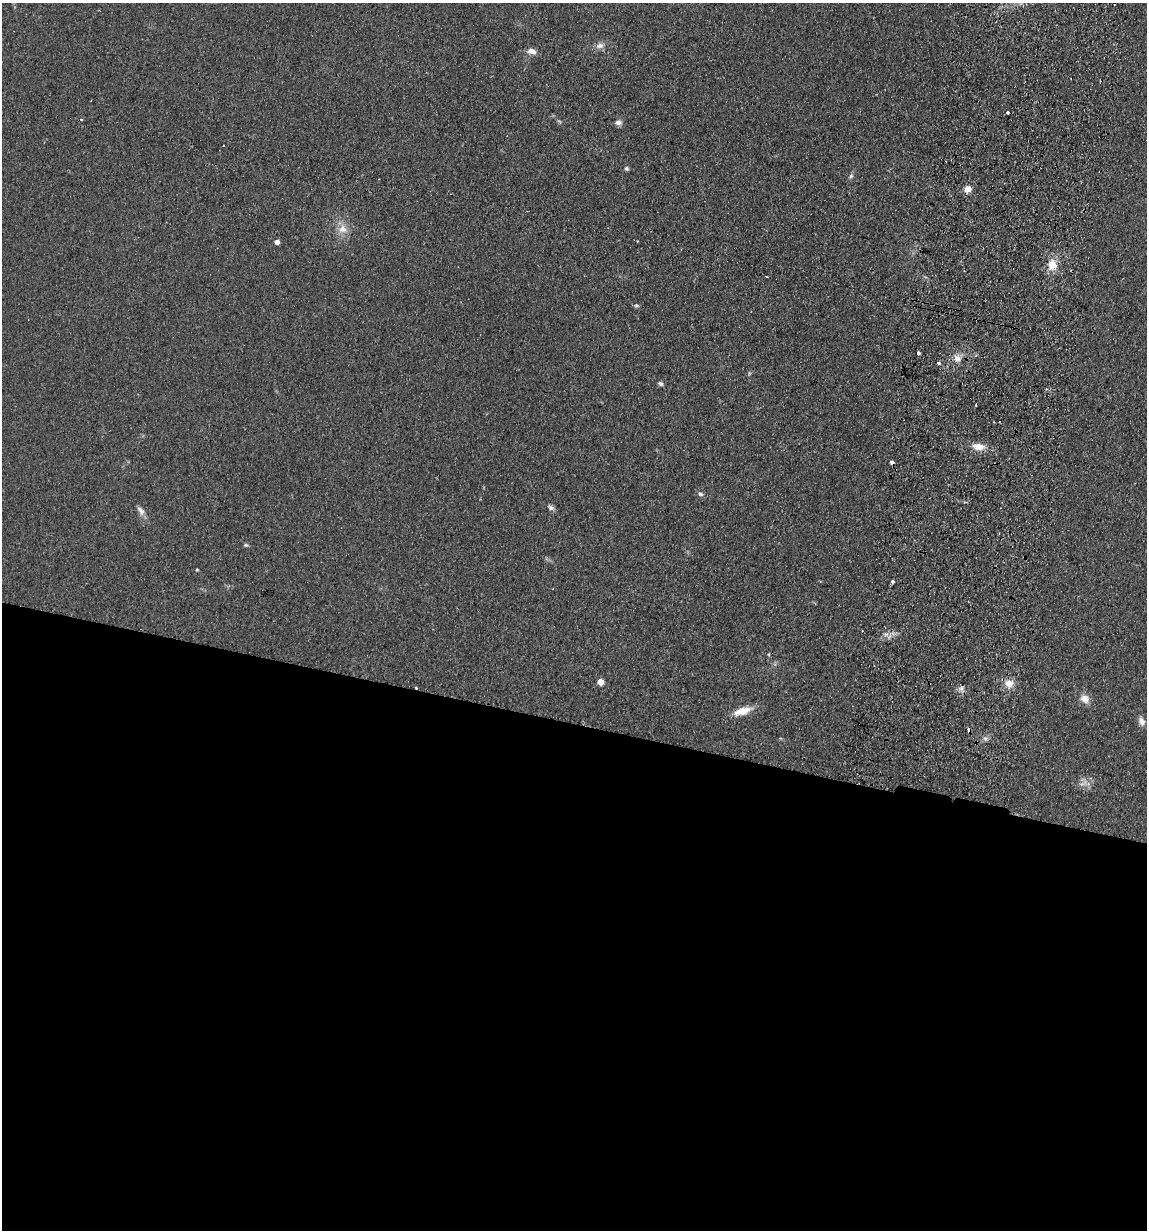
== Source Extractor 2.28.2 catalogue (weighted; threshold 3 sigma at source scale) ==
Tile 14 of 4 x 4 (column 2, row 4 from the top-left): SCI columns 1320-2464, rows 14-1241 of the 5045 x 4941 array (HDU 1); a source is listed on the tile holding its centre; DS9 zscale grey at full resolution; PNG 1149 x 1232 px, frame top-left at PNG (2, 3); no overlay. Shown black and unused: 41% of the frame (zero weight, under 2 of 3 exposures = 3% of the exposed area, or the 3 px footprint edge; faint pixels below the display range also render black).
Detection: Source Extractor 2.28.2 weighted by HDU 2 'WHT'; one run over the whole footprint, this tile lists its part. Background 0.166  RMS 0.012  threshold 0.0521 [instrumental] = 3 sigma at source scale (4.5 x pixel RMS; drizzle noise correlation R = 1.50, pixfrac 1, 0.05/0.05 arcsec/px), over >= 5 px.
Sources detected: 37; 1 too faint to see at this stretch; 4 cosmic-ray / hot-pixel residue — not listed; the other 32 listed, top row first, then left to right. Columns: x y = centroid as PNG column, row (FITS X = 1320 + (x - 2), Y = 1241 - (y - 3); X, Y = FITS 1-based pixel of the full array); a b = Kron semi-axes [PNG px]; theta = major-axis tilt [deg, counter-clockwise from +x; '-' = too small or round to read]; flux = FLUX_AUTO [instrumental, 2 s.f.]
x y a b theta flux
600 46 10 7 12 5.7
531 51 11 7 -14 7
1007 112 3 3 - 6.2
81 120 4 3 - 1.3
618 122 8 7 - 4.5
626 168 6 5 - 2.2
851 176 6 5 - 2.3
967 189 9 8 - 7.1
343 229 12 11 - 12
277 242 4 4 - 6.1
1052 265 12 11 - 17
766 277 3 2 - 1.3
636 305 6 5 - 2
918 353 3 3 - 11
957 358 11 11 - 8.7
938 363 3 3 - 5.4
660 384 7 5 -34 2.5
979 447 15 8 -6 12
700 494 7 6 - 2.8
551 507 10 6 -33 3.7
141 511 13 7 -56 5.7
246 545 6 4 -20 1.7
197 570 4 3 - 1.1
893 581 3 3 - 4.4
600 682 5 5 - 17
1009 683 11 10 - 11
961 688 7 6 - 3.9
1085 699 12 9 -37 9.6
742 711 19 8 17 19
1142 721 10 7 -63 6
969 730 4 4 - 9.3
985 738 7 4 -1 2.8
Overlapping masked pixels (flux is a lower limit): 1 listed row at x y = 969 730